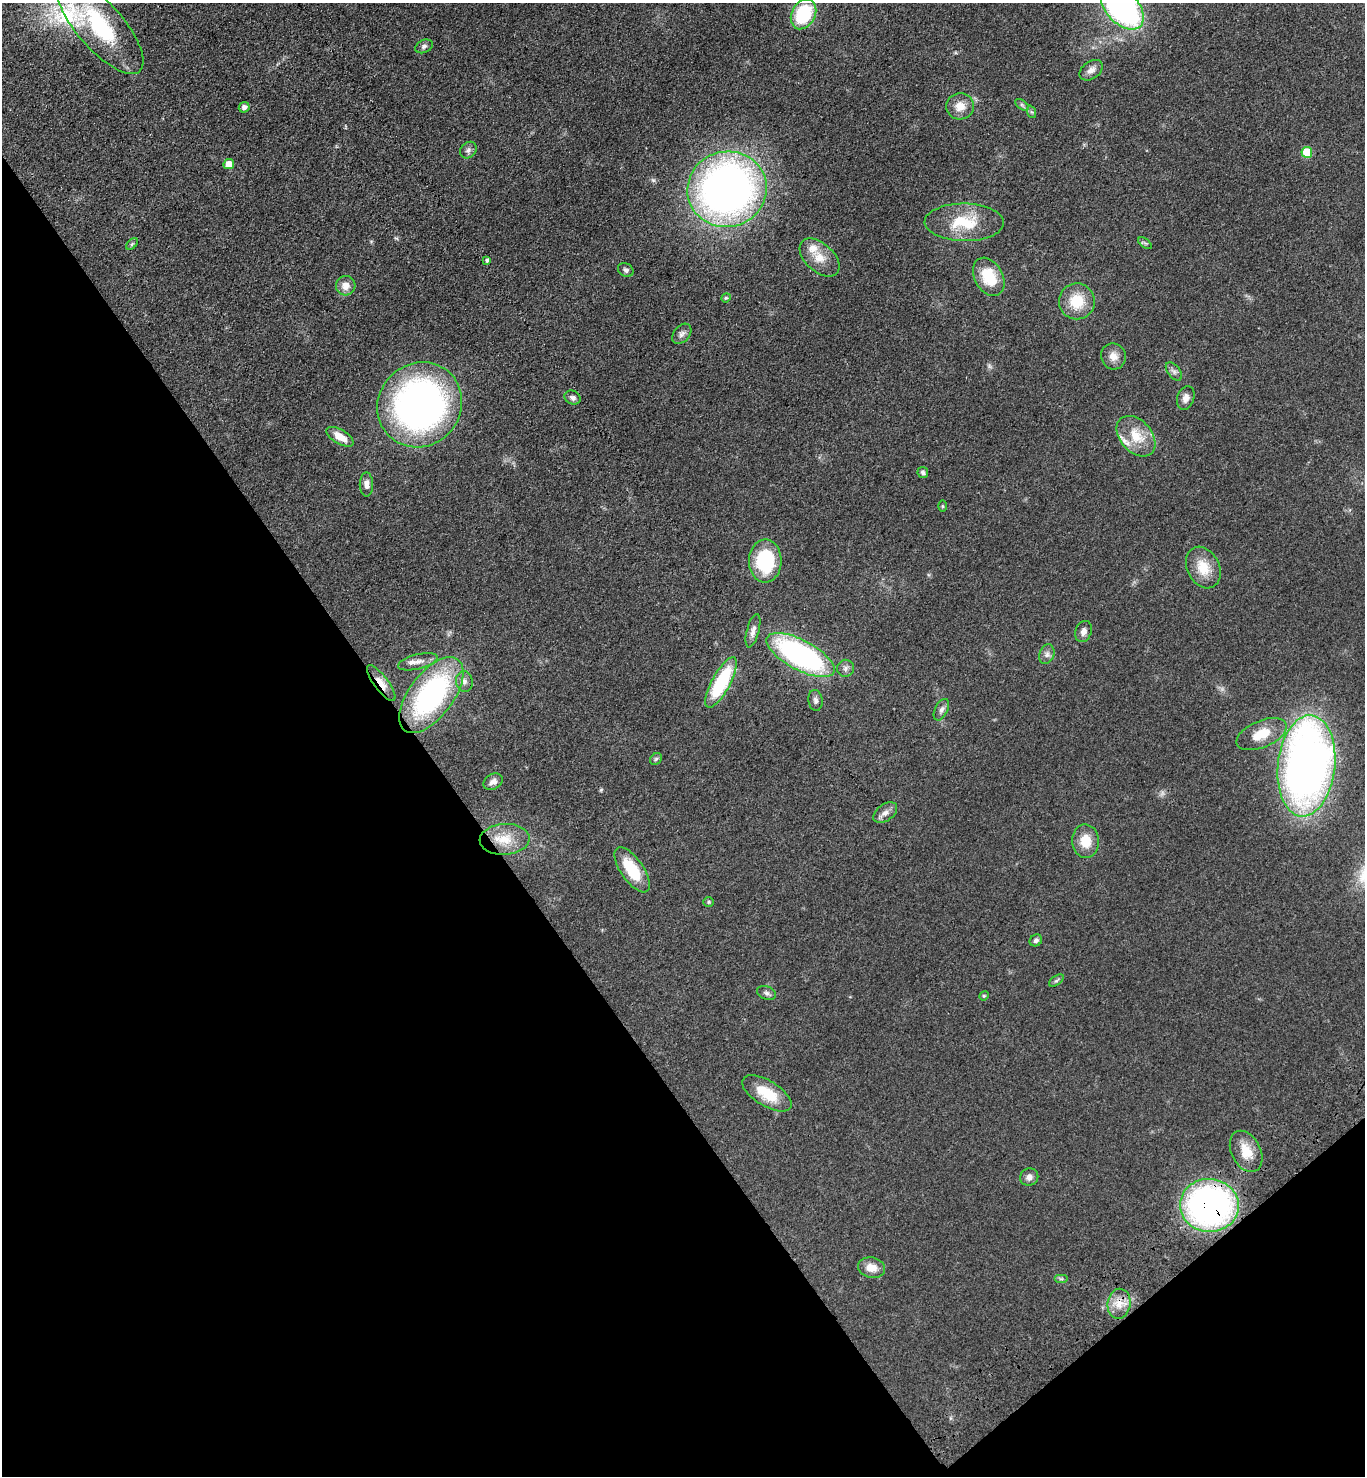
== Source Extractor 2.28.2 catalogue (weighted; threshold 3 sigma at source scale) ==
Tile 14 of 4 x 4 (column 2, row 4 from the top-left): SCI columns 1735-3097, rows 97-1570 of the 6056 x 6087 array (HDU 1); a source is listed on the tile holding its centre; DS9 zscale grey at full resolution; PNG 1367 x 1478 px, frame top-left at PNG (2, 3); each listed source drawn as its Kron ellipse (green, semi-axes under 4 px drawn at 4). Shown black and unused: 35% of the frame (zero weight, under 3 of 4 exposures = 6% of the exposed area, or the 3 px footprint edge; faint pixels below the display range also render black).
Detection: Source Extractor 2.28.2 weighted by HDU 2 'WHT'; one run over the whole footprint, this tile lists its part. Background 0.072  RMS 0.0064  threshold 0.0287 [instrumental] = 3 sigma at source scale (4.5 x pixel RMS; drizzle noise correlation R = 1.50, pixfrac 1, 0.05/0.05 arcsec/px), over >= 5 px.
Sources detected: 74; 2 too faint to see at this stretch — neither listed nor drawn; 4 inside a brighter listed object's ellipse — not listed separately; the other 68 listed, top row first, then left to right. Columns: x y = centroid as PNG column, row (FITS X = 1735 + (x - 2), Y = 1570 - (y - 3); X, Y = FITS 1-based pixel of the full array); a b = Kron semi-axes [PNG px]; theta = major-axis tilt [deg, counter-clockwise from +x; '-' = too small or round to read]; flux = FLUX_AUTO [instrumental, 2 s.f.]
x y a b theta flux
1122 8 26 16 -47 190
804 14 16 11 62 39
100 26 60 23 -49 64
424 46 9 6 25 1.9
1091 70 13 8 37 4.1
1022 105 8 4 -37 1.3
960 106 14 13 - 8.1
244 107 5 5 - 2.8
1032 112 6 4 -70 1
468 150 9 7 47 2.1
1307 152 5 5 - 23
229 164 5 5 - 9
727 189 40 37 14 400
964 222 39 19 -1 27
1145 243 8 4 -36 1.1
132 244 7 4 45 0.96
820 258 23 14 -42 11
487 260 3 3 - 1.3
626 270 8 6 -34 1.9
989 277 20 14 -61 21
346 286 10 9 - 5.8
726 298 5 4 - 0.8
1077 301 18 18 - 18
682 334 11 8 50 2.6
1113 356 13 12 - 5.7
1174 371 10 6 -52 2.1
573 398 8 6 -26 1.9
1186 398 12 8 72 3.8
420 405 44 41 47 270
1136 436 23 15 -48 16
340 437 15 7 -30 8.9
923 473 6 5 - 1.8
366 484 12 6 -89 3.6
943 506 6 4 -90 0.68
765 561 21 16 90 44
1203 567 22 16 -63 14
753 631 17 6 75 3.6
1083 631 11 8 70 3.5
1047 654 10 7 69 2.6
801 655 38 15 -28 150
418 662 20 7 14 4.4
846 668 8 8 - 2.5
464 682 10 8 -79 3.1
721 682 28 9 62 49
381 683 22 7 -53 7.2
431 695 44 22 53 130
815 700 10 7 -81 2.2
941 710 11 6 64 2.4
1262 734 27 13 23 15
656 759 6 5 - 1.2
1306 766 51 28 84 440
493 782 10 7 33 3.4
885 813 13 8 36 3.6
505 839 25 15 3 14
1086 841 17 13 -86 12
632 870 26 11 -55 24
709 902 5 4 - 0.82
1036 940 6 5 - 1.9
1056 981 8 4 36 1.3
766 993 10 6 -21 2.1
984 996 5 4 - 0.74
767 1093 28 12 -31 19
1246 1151 22 14 -63 12
1029 1177 9 8 - 3.4
1209 1205 29 26 -3 220
871 1268 14 10 -13 7.6
1061 1279 7 4 0 1.2
1119 1304 15 11 81 8.2
Overlapping masked pixels (flux is a lower limit): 2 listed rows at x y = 381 683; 1209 1205
Isophote crosses this tile's border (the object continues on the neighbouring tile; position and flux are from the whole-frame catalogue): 1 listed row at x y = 1122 8